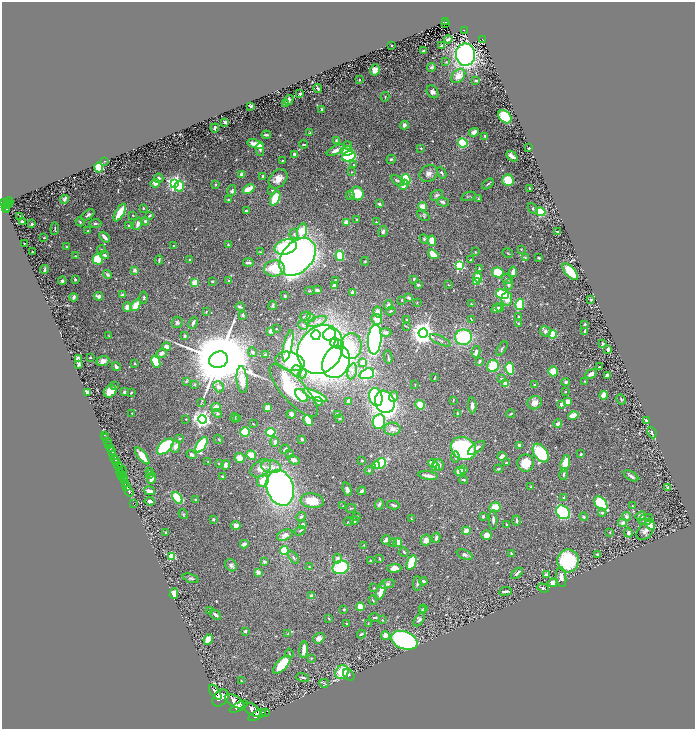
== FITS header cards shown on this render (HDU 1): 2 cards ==
NAXIS1  =                 1385
NAXIS2  =                 1453

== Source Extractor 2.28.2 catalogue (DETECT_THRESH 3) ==
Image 1385 x 1453 px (HDU 1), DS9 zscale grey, zoomed out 1/2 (1 PNG px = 2 x 2 image px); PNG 697 x 731 px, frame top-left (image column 1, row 1453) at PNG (2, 2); each listed source drawn as its Kron ellipse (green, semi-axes under 4 px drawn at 4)
Background 1.72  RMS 0.031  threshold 0.0919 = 3 sigma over >= 5 px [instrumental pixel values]
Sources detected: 658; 39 cannot appear on this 1/2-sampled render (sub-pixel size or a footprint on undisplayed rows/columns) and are neither listed nor drawn; of the other 619, the 500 brightest by FLUX_AUTO listed and drawn (119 fainter detections omitted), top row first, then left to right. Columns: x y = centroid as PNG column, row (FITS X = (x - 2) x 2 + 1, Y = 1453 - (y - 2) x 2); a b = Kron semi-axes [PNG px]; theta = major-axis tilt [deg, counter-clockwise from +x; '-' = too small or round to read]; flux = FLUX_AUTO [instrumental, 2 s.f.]
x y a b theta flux
446 22 4 2 - 120
445 23 2 1 - 26
464 31 3 2 - 130
448 39 4 3 - 16
482 39 3 3 - 130
391 45 2 2 - 6
441 46 3 3 - 7.6
424 51 3 2 - 6.4
466 55 11 9 -87 1900
446 62 3 3 - 4.6
431 67 5 4 - 11
375 70 5 5 - 36
458 76 8 6 47 65
359 80 2 2 - 4.5
476 80 3 2 - 9.4
318 88 4 2 - 9.4
432 92 7 5 -54 30
300 94 2 2 - 47
385 97 5 2 - 4.9
289 100 5 4 - 23
286 104 4 3 - 13
251 106 3 2 - 10
322 109 3 2 - 8
505 117 7 5 -44 280
225 122 3 2 - 20
404 125 4 3 - 29
215 128 4 2 - 17
474 132 5 4 - 35
310 133 3 2 - 6.3
266 135 5 2 - 12
485 136 3 3 - 7.7
336 141 4 3 - 8.2
463 143 5 4 - 290
256 144 8 3 -16 70
304 144 4 2 - 7
347 145 4 3 - 6.7
421 148 3 3 - 4.6
529 148 2 2 - 7
260 149 6 4 88 12
336 150 10 4 27 41
347 151 6 5 - 120
294 154 4 3 - 15
349 156 7 5 18 550
512 156 6 3 -41 37
391 159 5 3 - 8.6
105 161 3 2 - 4.1
282 161 2 2 - 5
353 165 3 2 - 4.1
99 167 5 4 - 300
351 172 3 2 - 4.4
442 173 6 3 -63 8.5
242 174 4 3 - 29
429 174 10 8 41 30
263 176 4 3 - 11
159 178 5 4 - 15
278 179 11 8 48 58
406 179 5 5 - 330
508 180 6 5 - 150
398 181 7 3 -28 11
155 183 4 4 - 34
175 183 4 3 - 1900
488 184 6 3 39 8.3
215 185 2 2 - 12
404 185 5 3 - 43
179 186 5 5 - 98
529 188 3 2 - 6.6
249 189 6 3 24 120
272 190 4 3 - 6.5
232 191 5 4 - 14
357 193 7 6 - 150
350 195 5 3 - 9.1
436 195 7 4 36 14
468 196 7 2 21 4.3
275 198 7 4 64 200
64 199 4 3 - 12
478 199 3 3 - 6.5
228 200 3 2 - 7.5
9 202 5 3 - 650
443 202 6 3 -17 22
4 203 4 2 - 1000
7 203 4 1 - 470
379 204 2 2 - 39
7 206 3 2 - 150
423 206 4 3 - 80
5 207 2 2 - 330
143 208 2 2 - 6.7
533 208 6 4 -49 11
6 210 3 1 - 230
246 211 3 2 - 10
120 212 10 3 60 200
541 212 5 4 - 340
88 215 7 3 35 12
133 215 3 2 - 3.9
20 216 2 1 - 36
149 216 4 2 - 8
423 216 7 3 -36 7.4
356 219 3 2 - 5.1
22 221 2 2 - 8.5
145 221 4 4 - 9.1
80 222 5 3 - 7.1
346 222 4 4 - 49
376 222 3 2 - 3.8
95 223 6 3 3 12
32 224 2 2 - 11
138 224 6 3 70 26
129 225 2 2 - 7.1
55 229 6 2 85 5.9
87 231 3 2 - 4.1
302 231 8 5 77 160
383 232 5 4 - 14
557 232 2 2 - 5
294 234 5 4 - 11
105 237 6 3 -48 43
44 238 2 2 - 12
424 239 5 4 - 9.1
432 241 5 4 - 74
24 243 2 2 - 4.7
173 245 2 2 - 4.7
228 245 2 2 - 6.9
66 246 3 3 - 4.5
286 247 11 7 18 530
101 249 4 3 - 6.3
521 249 3 3 - 4.4
33 252 3 2 - 7.8
260 252 4 2 - 5.1
475 252 3 3 - 4
508 253 5 2 - 5.8
433 254 6 4 -40 67
105 255 4 3 - 15
76 256 3 3 - 4.6
340 256 5 3 - 210
297 257 21 15 48 3200
525 258 4 3 - 5.7
539 258 3 2 - 8.1
98 259 5 5 - 250
159 260 4 2 - 7
190 260 2 2 - 6.2
471 260 3 2 - 8
365 261 4 3 - 4.9
248 262 5 3 - 16
459 266 3 3 - 630
274 268 10 8 5 220
44 269 4 3 - 9.7
479 269 3 3 - 5.5
135 270 4 4 - 22
498 272 6 5 - 130
513 272 5 3 - 30
570 272 10 5 -48 160
108 274 5 3 - 13
478 277 5 3 - 110
75 279 2 2 - 8.9
414 279 4 3 - 7.9
507 279 6 4 -27 13
335 280 4 4 - 7.8
62 281 4 3 - 11
212 281 2 2 - 8.9
228 281 2 2 - 4.4
476 282 3 2 - 220
195 283 4 3 - 110
509 284 5 4 - 20
334 285 3 3 - 32
418 285 2 2 - 42
449 285 4 2 - 4.7
317 290 3 2 - 23
310 291 5 2 - 4.4
352 293 3 2 - 17
503 294 7 4 -17 360
122 295 3 3 - 9.2
98 296 4 3 - 25
285 296 2 2 - 7.5
73 297 4 2 - 13
144 298 6 3 -87 8.5
409 298 4 3 - 14
507 299 7 5 86 42
402 300 2 2 - 5.1
591 300 4 3 - 6.7
417 302 3 2 - 3.9
471 304 2 2 - 9.3
136 305 6 4 56 100
273 305 5 3 - 8.7
388 305 5 4 - 27
520 305 5 4 - 160
127 307 4 4 - 45
240 307 5 2 - 13
496 308 5 4 - 53
500 308 4 3 - 14
391 311 5 3 - 10
206 312 4 2 - 5.4
378 312 5 3 - 64
243 315 2 2 - 46
305 316 6 3 29 8.5
518 317 3 2 - 4.9
311 318 4 3 - 22
377 319 6 5 - 62
471 319 3 1 - 5.2
406 320 3 3 - 4.3
317 321 10 4 22 29
177 322 6 5 - 12
193 323 6 3 64 21
518 323 4 3 - 5.8
585 324 2 2 - 8
303 325 5 4 - 14
406 326 4 2 - 4
276 329 2 2 - 4.5
271 331 4 3 - 34
545 331 6 5 - 22
585 331 2 2 - 31
386 332 5 4 - 25
423 333 4 4 - 7500
329 334 6 5 - 380
553 334 4 4 - 200
316 335 5 4 - 120
109 336 4 3 - 4.6
185 336 3 3 - 12
463 337 8 7 - 450
375 339 15 7 85 1600
440 340 11 3 -25 12
334 343 4 4 - 250
338 344 4 4 - 170
603 344 3 2 - 6.3
288 346 16 4 78 260
351 346 13 10 84 200
166 347 4 4 - 53
320 349 26 21 56 4800
502 349 8 3 56 12
608 350 4 2 - 13
253 352 5 4 - 18
476 352 6 3 77 26
162 353 5 4 - 26
265 355 4 4 - 11
388 357 6 2 -81 6.7
78 358 3 3 - 20
90 358 2 1 - 4.1
218 360 9 8 - 76000
103 361 6 4 21 28
290 361 15 9 -14 530
480 361 4 2 - 15
156 362 6 4 -66 250
336 362 16 13 65 1600
363 362 3 3 - 63
135 363 2 2 - 6.1
79 364 4 2 - 15
493 366 6 5 - 220
116 367 4 3 - 20
600 367 2 2 - 6.7
510 368 6 4 -79 190
296 371 5 5 - 22
352 371 8 4 76 23
553 371 5 5 - 89
302 373 5 4 - 12
367 374 7 5 19 520
591 374 6 4 22 35
607 375 3 3 - 27
434 378 3 1 - 4.4
502 379 3 3 - 19
242 380 13 5 -84 94
186 381 4 3 - 7.2
585 381 3 2 - 4.9
566 382 4 3 - 14
195 384 3 2 - 3.9
506 384 4 3 - 58
114 385 4 3 - 4.2
415 385 3 2 - 4.1
534 385 4 4 - 5.8
219 387 6 5 - 26
294 390 34 11 -48 460
110 391 7 5 44 80
565 391 2 2 - 5.5
124 392 3 2 - 11
87 393 3 3 - 49
131 393 3 2 - 6.8
315 395 13 4 -25 190
604 395 4 3 - 84
302 396 8 4 -52 61
394 396 5 4 - 47
376 397 9 6 -74 590
621 399 5 3 - 8.2
453 400 2 2 - 4.7
349 401 4 3 - 16
201 402 4 2 - 5.1
318 402 4 4 - 16
385 402 11 9 -70 2000
568 402 4 3 - 67
535 403 7 6 - 53
561 404 3 3 - 26
420 405 5 4 - 92
472 405 8 4 -85 28
216 407 4 4 - 38
267 408 3 3 - 59
132 413 2 2 - 5.4
217 413 5 4 - 10
291 414 5 4 - 24
337 414 2 2 - 36
458 414 3 2 - 8.2
511 414 4 2 - 5.5
573 415 5 3 - 85
235 418 4 2 - 4.3
237 418 4 2 - 4.6
186 419 2 2 - 3.9
202 419 4 4 - 2500
339 419 3 3 - 5.7
308 421 6 3 -66 160
646 421 3 2 - 16
379 422 7 6 - 600
253 424 3 1 - 4.5
558 424 4 3 - 21
392 429 8 6 1 37
245 432 5 4 - 160
271 432 5 3 - 180
652 433 6 3 -67 12
104 435 2 1 - 44
105 437 2 1 - 83
180 438 3 3 - 6.4
218 439 5 3 - 5.5
302 439 3 3 - 13
107 441 2 1 - 36
275 442 4 4 - 24
109 445 3 3 - 580
202 445 9 4 57 330
519 445 3 3 - 14
165 446 10 5 43 540
175 446 6 3 69 43
476 448 10 3 37 22
110 449 3 2 - 930
285 449 5 3 - 11
463 449 13 11 -33 700
111 451 3 2 - 2000
541 453 10 6 -56 420
113 454 3 2 - 1100
290 454 3 2 - 7.5
581 454 3 2 - 8.7
191 455 5 3 - 18
251 455 5 4 - 72
142 456 10 3 -52 92
502 456 4 2 - 48
455 457 5 3 - 8.5
239 458 5 4 - 49
115 460 5 3 - 5400
294 460 6 4 -24 26
362 460 3 3 - 6.3
208 461 2 2 - 3.9
116 462 2 1 - 1300
220 463 4 2 - 6.8
433 463 5 3 - 83
506 463 3 3 - 12
526 463 8 8 - 130
565 463 8 4 74 130
380 464 6 5 - 270
225 465 5 3 - 16
376 465 4 4 - 26
438 465 6 5 - 30
118 466 4 3 - 1700
271 467 10 6 -9 48
435 467 4 3 - 22
261 468 11 7 35 63
498 469 4 3 - 6.8
119 470 3 2 - 690
369 470 4 4 - 7.5
464 470 3 3 - 14
122 471 5 2 - 430
149 471 3 2 - 7.2
459 471 5 4 - 58
121 474 2 2 - 270
150 474 3 3 - 7.2
564 474 6 3 77 11
122 475 2 1 - 330
222 476 3 2 - 6.4
428 476 10 3 -7 46
631 476 8 3 -32 16
124 477 4 2 - 1100
152 478 6 3 68 32
125 480 4 2 - 1200
464 480 4 2 - 14
263 481 6 5 - 96
125 483 2 2 - 550
127 487 3 2 - 2200
531 487 3 3 - 4.6
668 487 3 3 - 13
280 488 18 13 -72 2200
347 489 7 3 -74 28
150 491 6 2 -15 46
362 491 4 2 - 16
129 492 5 2 - 2900
564 497 3 2 - 9.7
177 498 6 4 -54 270
196 500 3 3 - 9.4
150 501 5 3 - 15
312 501 11 7 -7 130
133 503 2 2 - 36
379 504 5 4 - 16
601 504 8 5 -45 310
393 505 6 3 -12 15
343 506 3 3 - 4.4
633 506 4 3 - 5.8
495 507 5 5 - 120
351 508 5 2 - 4.9
563 512 7 6 - 630
602 513 4 4 - 9.4
183 514 5 4 - 6.7
357 516 4 3 - 5.5
483 516 3 3 - 8.7
627 516 4 4 - 21
641 516 5 3 - 40
301 517 5 3 - 11
583 517 4 4 - 6.8
213 519 3 3 - 8.1
411 519 3 2 - 4.2
493 520 9 3 -89 21
646 520 7 5 18 14
349 521 5 3 - 9.2
354 521 4 3 - 16
517 521 5 2 - 11
622 523 4 4 - 18
303 524 4 3 - 7.8
650 524 6 4 -61 56
236 525 5 4 - 27
506 525 3 2 - 8.7
646 530 11 7 49 34
300 531 6 2 31 5.5
466 531 4 3 - 68
166 532 3 2 - 11
610 532 4 2 - 4.5
628 533 5 4 - 20
285 535 8 5 22 28
486 535 5 5 - 52
436 538 5 3 - 15
386 540 5 4 - 21
426 540 6 5 - 37
393 542 3 3 - 6.9
398 543 4 3 - 100
244 544 4 3 - 24
364 545 2 2 - 4.4
284 550 4 4 - 170
404 552 5 3 - 7.7
511 553 3 2 - 4.3
464 554 8 4 -24 19
598 555 4 2 - 11
172 556 3 3 - 290
293 557 7 3 -55 11
337 559 5 4 - 22
380 559 4 2 - 5.2
264 561 4 3 - 15
371 561 3 2 - 6.6
568 561 11 11 - 430
411 563 7 4 70 170
231 565 7 5 -46 20
309 567 3 3 - 3.9
341 567 8 7 - 380
394 568 7 4 2 42
258 572 4 3 - 26
517 573 7 3 41 19
547 575 4 4 - 22
561 577 10 5 -82 36
191 578 8 4 -18 11
423 581 4 3 - 13
417 583 7 3 89 11
553 583 4 4 - 31
387 584 8 3 13 15
374 588 2 2 - 5.9
543 588 6 3 -19 11
381 591 8 3 72 91
505 591 6 3 8 15
174 594 5 4 - 52
311 596 3 2 - 38
373 600 4 2 - 5.1
360 607 4 3 - 76
344 609 2 2 - 8.6
424 609 4 3 - 8.5
422 610 3 3 - 4.9
210 611 3 2 - 5.4
216 615 6 3 -39 19
375 617 5 3 - 9.8
329 618 3 2 - 3.9
419 619 8 4 55 18
382 620 3 3 - 4.5
347 624 4 3 - 4.3
368 624 2 2 - 4.4
245 631 3 2 - 14
288 634 4 3 - 5.4
361 634 4 2 - 8.4
385 635 4 4 - 44
319 638 6 5 - 28
208 640 5 4 - 75
404 640 14 8 -21 1200
304 650 8 3 85 55
289 653 4 2 - 5
311 658 3 3 - 5.5
282 665 11 5 47 190
342 672 7 6 - 200
349 675 6 5 - 12
303 677 7 2 -15 9.7
241 681 2 2 - 4.1
324 683 5 3 - 7.2
215 692 9 4 -56 10000
220 698 10 6 50 13000
234 701 10 5 -33 12000
239 707 10 4 27 11000
252 710 10 5 -32 11000
265 712 2 1 - 58
257 715 9 4 28 9200
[119 fainter detections neither listed nor drawn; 39 sub-pixel or undisplayed-footprint detections neither listed nor drawn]